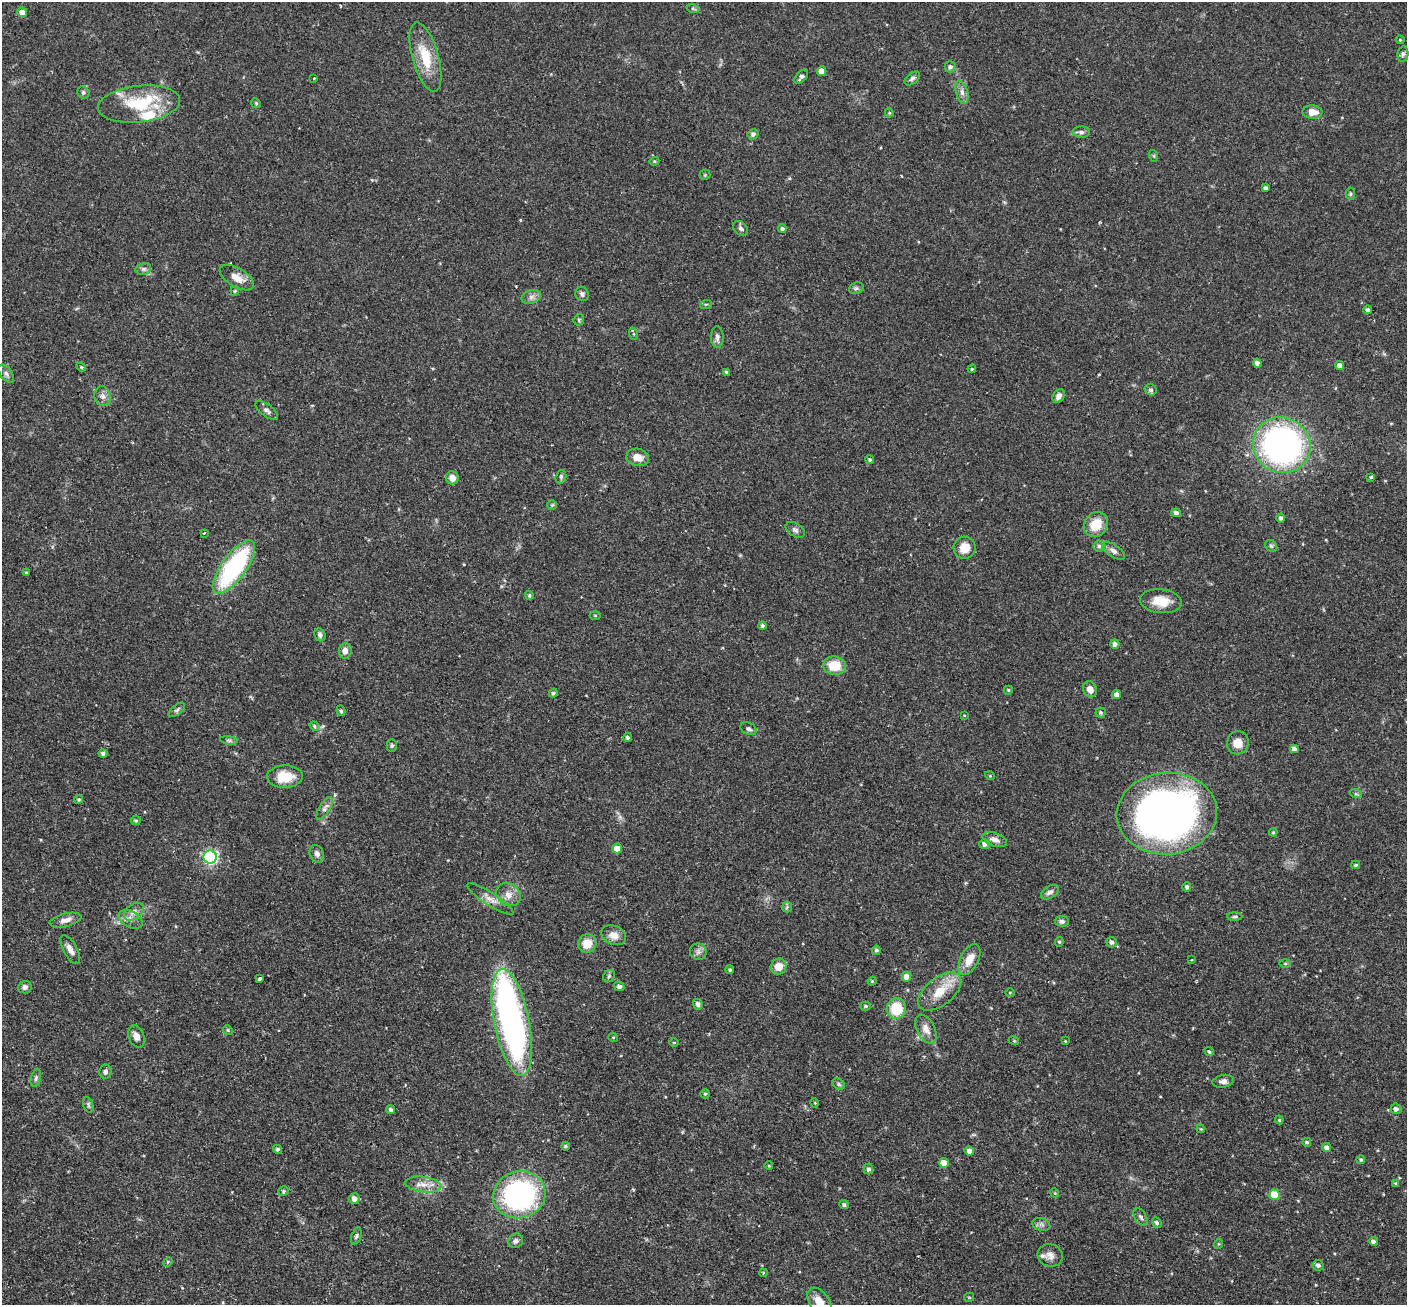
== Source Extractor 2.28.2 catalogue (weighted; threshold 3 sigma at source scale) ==
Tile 7 of 4 x 4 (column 3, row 2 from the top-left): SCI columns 2836-4240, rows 2936-4238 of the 5673 x 5737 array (HDU 1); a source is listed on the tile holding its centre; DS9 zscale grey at full resolution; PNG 1409 x 1307 px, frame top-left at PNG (2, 2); each listed source drawn as its Kron ellipse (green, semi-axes under 4 px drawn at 4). Shown black and unused: <1% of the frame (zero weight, under 2 of 3 exposures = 3% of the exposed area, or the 3 px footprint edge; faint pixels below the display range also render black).
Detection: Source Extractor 2.28.2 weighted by HDU 2 'WHT'; one run over the whole footprint, this tile lists its part. Background 0.0783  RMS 0.0051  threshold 0.0229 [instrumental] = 3 sigma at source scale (4.5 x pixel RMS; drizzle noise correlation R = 1.50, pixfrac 1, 0.05/0.05 arcsec/px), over >= 5 px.
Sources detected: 189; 1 inside a brighter object's white glare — neither listed nor drawn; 3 inside a brighter listed object's ellipse — not listed separately; the other 185 listed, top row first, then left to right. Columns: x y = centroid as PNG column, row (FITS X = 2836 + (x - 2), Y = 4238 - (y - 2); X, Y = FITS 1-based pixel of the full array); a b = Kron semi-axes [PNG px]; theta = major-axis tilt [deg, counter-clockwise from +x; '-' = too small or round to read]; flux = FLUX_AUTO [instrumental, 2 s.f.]
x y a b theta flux
693 9 6 4 -19 0.81
22 12 5 4 - 3.6
1400 40 4 4 - 0.47
1403 54 8 5 79 1.2
425 57 36 13 -74 15
950 67 5 5 - 1.3
821 71 5 4 - 4.5
801 77 8 5 46 1.2
314 78 3 3 - 0.56
912 78 9 5 38 1.3
83 92 6 5 - 0.94
962 92 12 6 -72 2.2
256 103 5 4 - 0.65
139 104 41 18 6 26
1312 112 10 6 -4 4.7
889 113 4 4 - 0.54
1081 132 9 6 0 1.3
753 134 6 5 - 1.1
1154 156 6 4 -71 0.56
654 161 5 4 - 0.64
705 175 5 5 - 0.57
1266 188 4 4 - 1.5
1350 194 6 4 -83 0.81
741 228 8 6 -45 1.3
782 229 4 4 - 0.93
143 269 8 6 13 1.3
237 278 19 9 -31 5.4
856 288 7 5 21 1.1
235 291 4 4 - 0.57
582 294 7 6 - 1.3
531 297 10 6 17 2
706 304 6 3 18 0.59
1368 310 4 4 - 1.2
579 320 6 5 - 0.74
634 334 6 4 -71 0.63
717 337 11 6 -89 1.8
1257 363 4 4 - 2.2
1340 366 4 4 - 2.8
81 367 5 4 - 0.56
972 369 4 3 - 0.52
727 372 4 3 - 0.88
6 374 10 6 -51 1.5
1151 390 6 5 - 1.2
102 396 10 8 -78 2.3
1059 396 7 5 58 2.1
267 410 13 6 -37 1.6
1282 445 29 27 -25 150
638 457 11 8 -12 4.6
870 460 4 4 - 0.68
561 477 7 5 72 0.94
1371 477 3 3 - 0.58
452 478 7 6 - 3.9
552 505 5 5 - 0.57
1176 513 4 4 - 1.7
1281 518 4 4 - 1.3
1096 524 13 11 51 9.9
795 530 10 6 -32 1.5
204 533 3 2 - 0.48
1099 546 5 5 - 0.99
1271 546 7 5 -44 0.93
964 548 11 11 - 6.9
1113 551 13 6 -35 2
234 567 32 12 54 64
26 573 3 3 - 0.64
529 595 4 4 - 0.87
1161 601 21 12 -6 8.7
595 615 5 3 - 0.5
762 626 4 4 - 0.99
320 635 7 5 -66 1.4
1115 644 4 4 - 1.8
345 651 8 6 84 2.5
835 666 11 9 -5 11
1090 689 8 6 -64 3
1008 690 4 4 - 0.62
553 693 4 4 - 0.93
1117 695 4 4 - 2.1
177 710 9 5 38 1
341 711 5 4 - 0.91
1101 712 5 5 - 0.95
964 715 4 3 - 0.4
314 726 5 4 - 0.63
748 729 8 6 -24 1.4
628 737 4 4 - 1
229 740 9 4 -8 1.2
1238 743 12 11 - 5.2
392 745 6 5 - 0.8
1294 749 4 4 - 2.6
103 753 4 4 - 1.1
990 776 5 3 - 0.39
285 777 18 11 2 10
1356 794 6 4 -18 0.67
79 799 4 4 - 0.73
325 808 13 5 57 1.8
1167 814 50 41 4 270
136 820 5 4 - 0.75
1273 832 4 4 - 0.58
995 840 13 6 -18 2.6
984 844 5 5 - 2.1
617 849 5 5 - 5.5
317 854 9 7 -68 1.7
210 857 6 6 - 94
1356 865 4 3 - 0.75
1187 887 5 4 - 1.1
1050 892 10 6 32 1.8
508 895 13 11 -37 4.3
490 899 27 6 -33 4.1
787 907 5 5 - 0.73
134 912 11 7 39 3
1235 916 7 3 1 0.75
130 919 13 8 -29 3.1
65 920 16 6 13 3
1062 921 7 5 -5 1.5
614 935 13 9 -23 4.2
1059 942 5 4 - 0.69
1111 942 5 5 - 1.5
587 944 9 9 - 7.5
70 949 16 7 -61 3.1
876 950 4 4 - 0.95
698 952 8 8 - 1.8
969 959 17 9 64 6.5
1191 960 4 3 - 0.39
1285 964 5 3 - 0.59
779 966 8 7 - 4.9
730 970 4 4 - 0.89
609 976 6 5 - 0.87
906 977 5 4 - 4.9
259 979 3 3 - 2.3
872 981 4 4 - 0.49
619 986 5 4 - 1.5
25 987 7 6 - 1.7
940 992 25 14 38 11
1010 993 5 3 - 0.4
698 1004 5 4 - 1.6
865 1006 5 4 - 0.8
896 1009 10 9 - 16
512 1023 54 17 -79 170
926 1029 15 9 -63 4.1
228 1030 5 4 - 0.6
136 1036 11 7 -70 2.9
613 1037 5 3 - 0.35
1014 1041 5 3 - 0.44
1065 1041 4 4 - 0.35
674 1043 4 3 - 0.42
1209 1052 5 4 - 0.77
105 1072 7 6 - 1.4
36 1078 9 5 77 1.1
1223 1081 11 6 10 2.1
838 1084 7 5 -42 1
705 1094 4 4 - 0.67
815 1103 5 3 - 0.4
88 1105 8 5 -71 0.94
1396 1109 5 5 - 1.8
391 1110 4 4 - 1.3
1279 1120 4 4 - 0.56
1201 1129 4 3 - 0.42
1307 1142 4 4 - 0.85
565 1146 4 4 - 0.75
1327 1147 4 4 - 1.7
277 1149 4 4 - 0.95
969 1151 4 4 - 2.7
1361 1160 4 4 - 0.68
944 1163 5 5 - 5
769 1166 4 3 - 0.37
868 1169 5 4 - 1.3
1395 1183 4 4 - 0.72
423 1184 18 7 -7 4.8
283 1191 5 4 - 0.86
1055 1193 4 3 - 0.43
519 1195 26 23 16 97
1275 1195 5 5 - 13
354 1199 5 5 - 2.7
844 1205 5 4 - 1.1
1141 1217 9 6 -57 1.3
1157 1223 6 4 -54 1.1
1041 1224 9 6 -17 1.4
356 1236 9 4 72 1
516 1241 7 7 - 1.4
1373 1241 4 4 - 1.6
1218 1244 5 3 - 0.45
1050 1255 13 11 -16 3.2
168 1262 5 4 - 0.54
1318 1265 6 5 - 1.6
763 1273 4 3 - 0.5
969 1297 5 4 - 0.58
820 1302 16 9 -54 7.2
Isophote crosses this tile's border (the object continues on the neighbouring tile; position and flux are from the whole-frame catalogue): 1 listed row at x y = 820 1302